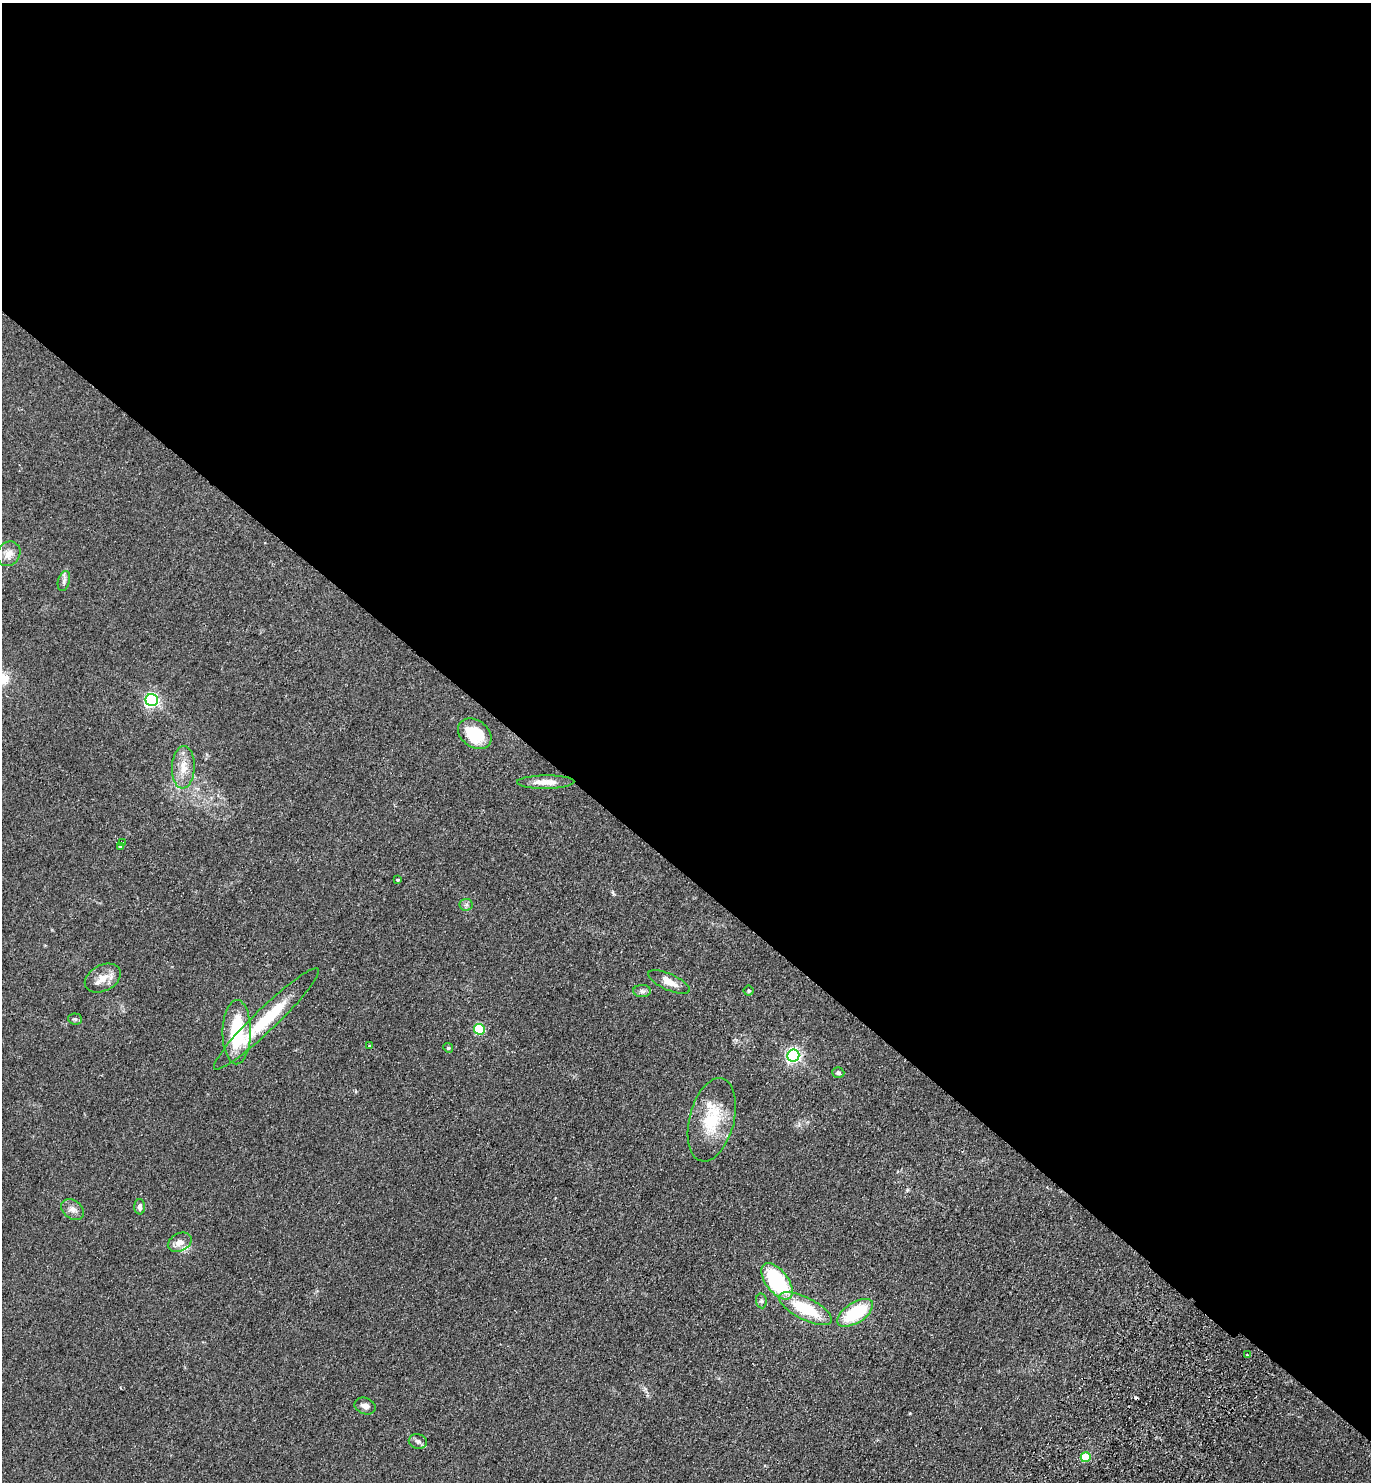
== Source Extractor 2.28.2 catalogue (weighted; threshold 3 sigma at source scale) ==
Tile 3 of 4 x 4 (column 3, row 1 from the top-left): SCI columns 2943-4311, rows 4479-5958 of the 6024 x 5996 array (HDU 1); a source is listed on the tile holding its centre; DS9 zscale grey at full resolution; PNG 1373 x 1484 px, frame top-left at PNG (2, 3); each listed source drawn as its Kron ellipse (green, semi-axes under 4 px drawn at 4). Shown black and unused: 59% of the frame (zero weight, under 2 of 3 exposures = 3% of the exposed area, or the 3 px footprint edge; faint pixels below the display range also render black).
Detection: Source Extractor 2.28.2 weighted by HDU 2 'WHT'; one run over the whole footprint, this tile lists its part. Background 0.0588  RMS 0.0079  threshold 0.0354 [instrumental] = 3 sigma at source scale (4.5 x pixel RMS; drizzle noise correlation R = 1.50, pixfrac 1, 0.05/0.05 arcsec/px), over >= 5 px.
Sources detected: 38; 1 cosmic-ray / hot-pixel residue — neither listed nor drawn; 3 inside a brighter listed object's ellipse — not listed separately; the other 34 listed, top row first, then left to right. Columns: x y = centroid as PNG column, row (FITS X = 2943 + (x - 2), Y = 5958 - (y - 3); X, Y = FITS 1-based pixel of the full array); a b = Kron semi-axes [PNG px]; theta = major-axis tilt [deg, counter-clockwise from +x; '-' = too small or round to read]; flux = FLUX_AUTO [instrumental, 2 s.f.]
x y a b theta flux
9 554 13 11 57 6.4
64 581 10 6 76 2.4
152 700 6 6 - 180
475 734 18 13 -35 28
183 767 21 11 88 11
546 782 28 6 1 8.7
122 842 3 3 - 4.2
120 847 3 3 - 6.7
398 880 3 3 - 1.9
466 905 6 6 - 2
103 978 19 13 27 9.5
669 982 22 8 -24 7.6
642 991 9 6 -2 2.4
749 991 5 5 - 1.1
75 1019 7 5 -5 1.5
266 1019 72 11 44 41
479 1029 5 5 - 53
237 1032 32 14 89 48
370 1046 3 3 - 5.4
448 1048 5 4 - 0.85
793 1056 6 6 - 180
838 1073 6 5 - 1.8
712 1120 43 22 76 34
140 1207 7 5 -89 3
73 1209 12 9 -36 4.6
180 1242 12 9 27 5.8
777 1281 21 11 -53 71
761 1301 7 5 -82 1.6
805 1309 29 11 -27 35
855 1313 20 10 33 42
1247 1355 3 3 - 0.69
365 1406 11 8 -20 3.4
418 1441 9 7 -15 2.5
1086 1457 5 5 - 32